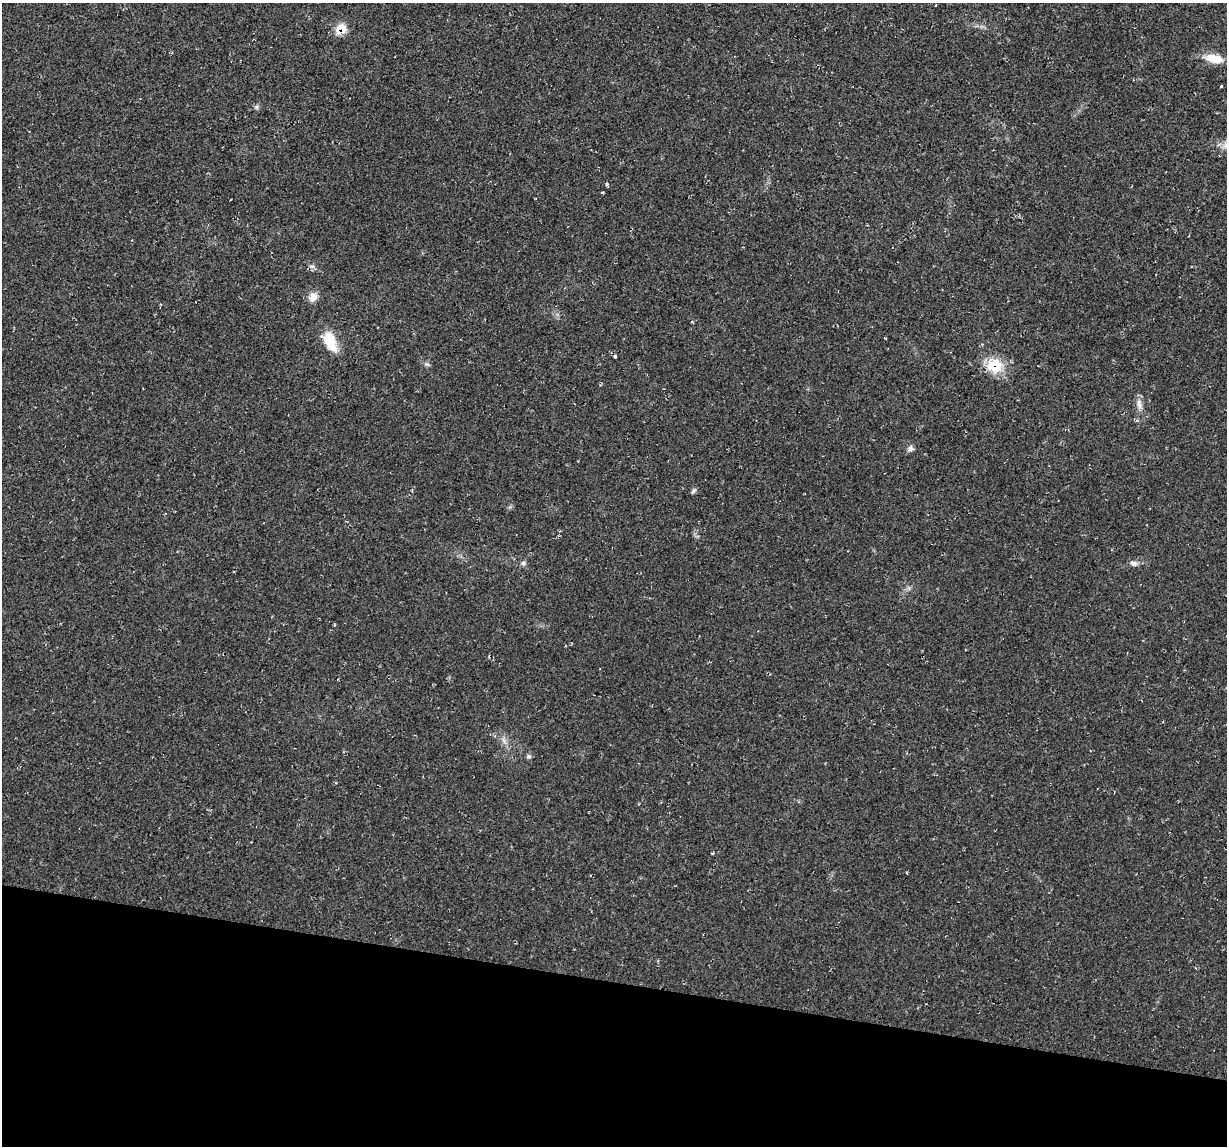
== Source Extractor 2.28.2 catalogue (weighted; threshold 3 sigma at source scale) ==
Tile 15 of 4 x 4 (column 3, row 4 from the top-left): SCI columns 2453-3677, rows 117-1260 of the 4905 x 4926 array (HDU 1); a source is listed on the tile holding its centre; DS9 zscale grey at full resolution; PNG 1229 x 1148 px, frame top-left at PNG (2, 3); no overlay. Shown black and unused: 14% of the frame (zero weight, under 2 of 3 exposures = <1% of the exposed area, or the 3 px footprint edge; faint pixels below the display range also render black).
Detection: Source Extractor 2.28.2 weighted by HDU 2 'WHT'; one run over the whole footprint, this tile lists its part. Background 0.0197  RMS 0.006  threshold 0.0268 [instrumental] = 3 sigma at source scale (4.5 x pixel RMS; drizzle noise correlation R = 1.50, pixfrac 1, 0.05/0.05 arcsec/px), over >= 5 px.
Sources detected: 19; all 19 listed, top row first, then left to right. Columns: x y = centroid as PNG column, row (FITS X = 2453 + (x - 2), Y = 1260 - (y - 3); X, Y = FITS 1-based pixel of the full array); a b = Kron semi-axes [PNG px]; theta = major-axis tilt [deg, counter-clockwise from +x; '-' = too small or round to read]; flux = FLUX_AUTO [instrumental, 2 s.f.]
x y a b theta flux
936 5 3 2 - 0.75
341 29 13 11 33 8.3
1214 59 22 10 -10 9.2
1221 86 3 3 - 1.3
256 107 6 5 - 1.1
1226 145 9 6 -69 2.5
311 266 7 4 0 1.3
313 297 11 10 - 4.5
330 341 23 12 -60 15
615 356 5 3 - 0.65
994 366 21 18 -15 15
1139 404 14 7 -81 3.4
910 448 8 7 - 2
693 491 8 4 53 1
523 563 6 6 - 1.3
1134 563 10 6 -18 2.1
529 756 6 6 - 1.2
336 783 4 3 - 0.54
713 853 4 3 - 0.51
Overlapping masked pixels (flux is a lower limit): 2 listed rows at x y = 341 29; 994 366
Isophote crosses this tile's border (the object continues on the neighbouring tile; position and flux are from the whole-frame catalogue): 1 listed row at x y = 1226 145